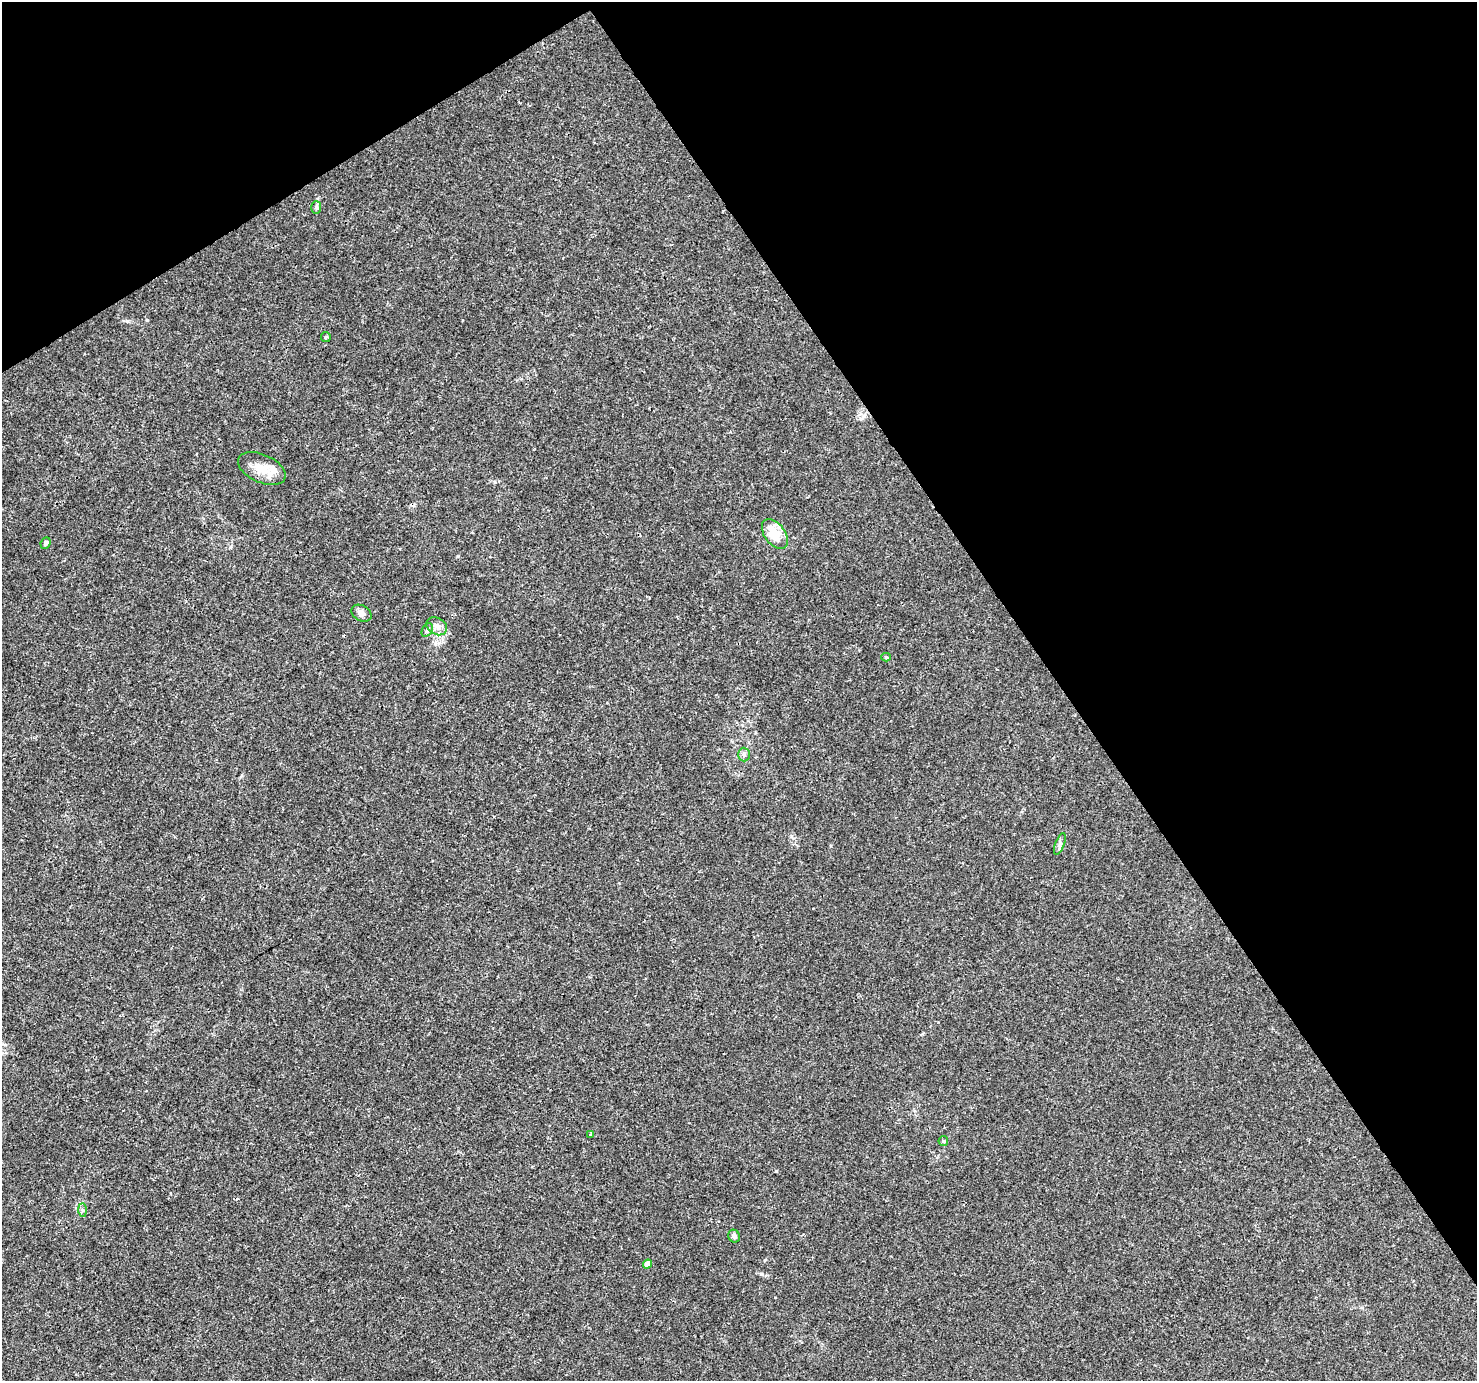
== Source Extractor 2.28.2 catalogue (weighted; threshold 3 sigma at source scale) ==
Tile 3 of 4 x 4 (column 3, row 1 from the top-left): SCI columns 2955-4429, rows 4321-5699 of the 5904 x 5819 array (HDU 1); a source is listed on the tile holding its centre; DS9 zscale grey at full resolution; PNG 1479 x 1383 px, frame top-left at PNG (2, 2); each listed source drawn as its Kron ellipse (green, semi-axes under 4 px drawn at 4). Shown black and unused: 34% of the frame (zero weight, under 3 of 4 exposures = <1% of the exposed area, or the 3 px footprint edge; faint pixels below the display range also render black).
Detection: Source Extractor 2.28.2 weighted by HDU 2 'WHT'; one run over the whole footprint, this tile lists its part. Background 0.00295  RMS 0.0011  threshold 0.00484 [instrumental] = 3 sigma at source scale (4.5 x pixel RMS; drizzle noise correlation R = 1.50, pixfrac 1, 0.0396/0.0396 arcsec/px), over >= 5 px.
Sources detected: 17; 1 inside a brighter listed object's ellipse — not listed separately; the other 16 listed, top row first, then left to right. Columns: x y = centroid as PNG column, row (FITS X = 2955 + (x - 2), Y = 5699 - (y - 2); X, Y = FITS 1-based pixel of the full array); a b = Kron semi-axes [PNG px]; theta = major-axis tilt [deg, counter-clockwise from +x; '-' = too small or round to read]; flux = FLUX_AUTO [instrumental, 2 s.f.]
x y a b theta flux
316 207 6 5 - 0.19
326 337 5 5 - 0.13
262 469 25 14 -24 1.8
775 534 17 10 -54 2.2
45 543 6 4 64 0.28
361 613 11 7 -29 0.51
437 626 11 8 -30 0.63
427 630 7 5 60 0.25
886 657 5 4 - 0.15
744 755 7 6 - 0.27
1060 844 11 4 69 0.32
591 1135 4 3 - 0.16
943 1141 5 5 - 0.13
82 1210 6 4 -89 0.19
734 1236 6 5 - 0.3
647 1264 4 4 - 1
Unlisted compact peaks at least as high as the median listed source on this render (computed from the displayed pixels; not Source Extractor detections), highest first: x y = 147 320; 127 321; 458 556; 761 1274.